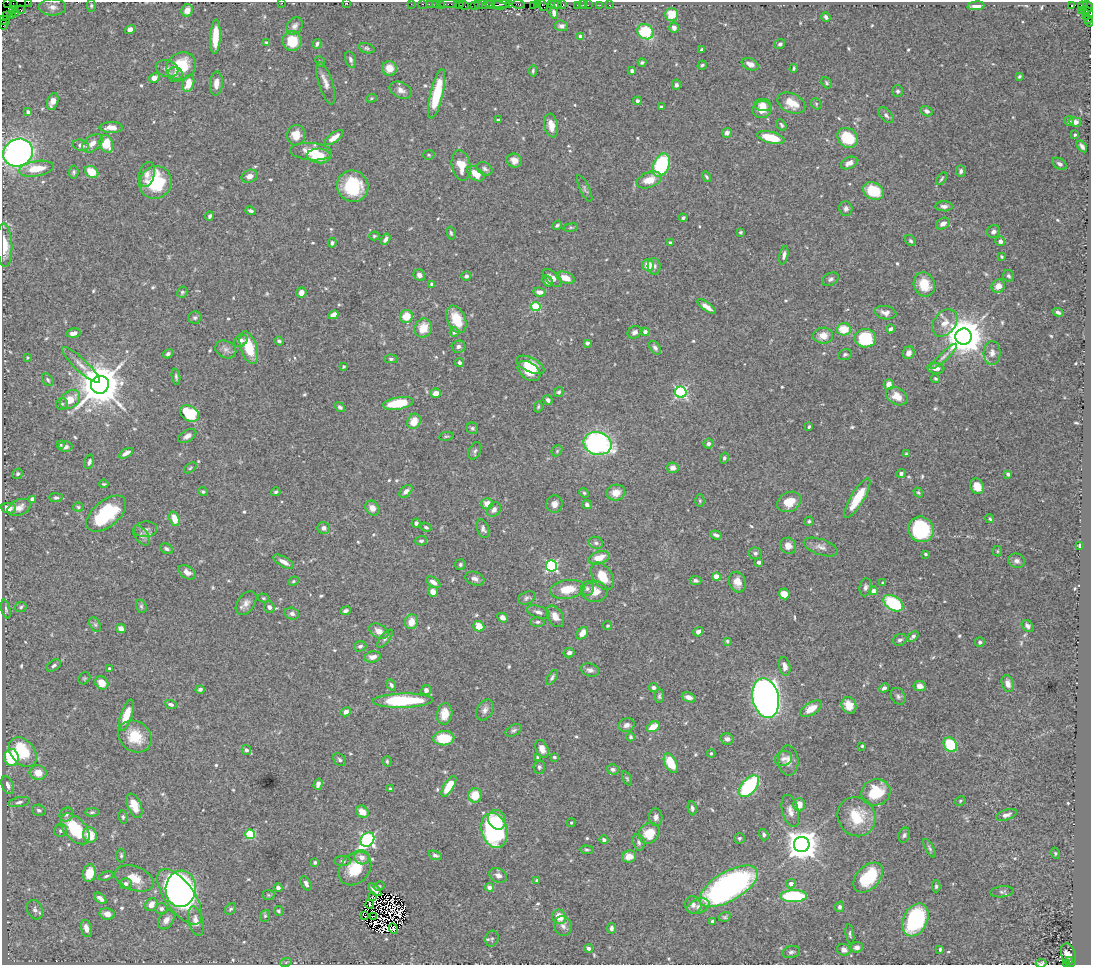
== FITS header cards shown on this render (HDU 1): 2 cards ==
NAXIS1  =                 1089
NAXIS2  =                  963

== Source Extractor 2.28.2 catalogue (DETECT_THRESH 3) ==
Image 1089 x 963 px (HDU 1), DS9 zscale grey, 1 PNG px = 1 image px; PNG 1093 x 967 px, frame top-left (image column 1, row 963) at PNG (2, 2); each listed source drawn as its Kron ellipse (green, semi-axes under 4 px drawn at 4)
Background 1.16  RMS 0.026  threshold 0.0768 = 3 sigma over >= 5 px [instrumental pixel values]
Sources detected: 629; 8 with non-positive FLUX_AUTO (blend fragments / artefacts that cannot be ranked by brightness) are neither listed nor drawn; of the other 621, the 500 brightest by FLUX_AUTO listed and drawn (121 fainter detections omitted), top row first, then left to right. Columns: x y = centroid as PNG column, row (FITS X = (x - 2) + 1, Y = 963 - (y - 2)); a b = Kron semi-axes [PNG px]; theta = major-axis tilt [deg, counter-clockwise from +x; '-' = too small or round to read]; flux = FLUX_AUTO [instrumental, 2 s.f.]
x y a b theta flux
7 2 2 2 - 9.5
29 2 4 2 - 78
282 3 2 2 - 15
347 3 2 2 - 110
13 4 4 2 - 57
411 4 2 2 - 31
423 4 3 2 - 77
429 4 2 2 - 37
435 4 2 2 - 64
440 4 2 2 - 47
448 4 9 2 0 120
482 4 3 2 - 69
501 4 9 2 -1 400
509 4 3 2 - 17
518 4 7 3 -8 260
537 4 3 2 - 84
551 4 2 2 - 110
554 4 3 2 - 87
558 4 2 2 - 70
91 5 6 4 90 2.9
459 5 2 2 - 30
464 5 6 2 -46 77
474 5 2 2 - 24
478 5 3 2 - 66
490 5 4 3 - 120
496 5 11 2 -8 370
543 5 6 3 -54 120
563 5 4 3 - 150
578 5 4 3 - 160
583 5 2 2 - 18
588 5 2 2 - 42
600 5 2 2 - 20
609 5 2 2 - 12
1071 5 4 2 - 400
534 6 4 3 - 140
976 6 8 4 6 13
1083 6 5 3 - 36
1088 6 6 3 -51 63
53 7 13 8 -1 11
13 9 3 2 - 43
21 10 4 3 - 72
187 10 6 5 - 12
1081 11 4 2 - 76
1088 12 7 3 -38 130
554 13 6 3 -79 6.2
15 14 3 2 - 45
672 14 6 6 - 35
11 15 2 2 - 34
7 16 3 2 - 70
1086 16 2 2 - 33
826 17 5 3 - 4.5
1090 17 8 2 61 130
4 20 6 3 -13 110
1090 22 5 3 - 68
3 25 5 3 - 130
295 26 9 7 51 6.9
561 26 6 5 - 6
674 28 5 4 - 8.1
130 30 5 4 - 8.5
645 32 8 7 - 88
581 36 4 4 - 6.9
215 37 17 5 87 39
292 41 10 9 - 49
267 43 4 3 - 3.6
317 44 5 3 - 3.4
780 44 5 5 - 4.5
367 48 8 5 -17 3.4
702 50 4 3 - 3.1
350 59 8 5 -73 5.1
320 62 5 4 - 2.7
642 62 4 3 - 2.9
750 64 9 5 -24 12
702 65 4 4 - 2.8
181 66 15 13 36 62
389 68 7 7 - 23
794 68 4 3 - 2.4
167 69 11 8 -18 9.2
533 71 5 3 - 3
632 71 4 3 - 6.5
175 74 7 7 - 5.6
1019 77 4 3 - 2.4
154 78 6 4 29 14
188 83 9 5 72 26
216 83 12 6 86 13
326 83 22 7 -72 13
827 83 6 4 -50 2.9
676 85 5 4 - 4.6
401 90 12 8 -25 9.9
898 91 6 5 - 4.1
437 94 25 6 77 81
371 98 5 4 - 2.4
637 101 4 4 - 4.4
53 102 9 5 71 16
791 103 15 9 -25 31
816 104 6 5 - 2.4
763 105 8 6 -7 16
661 107 3 3 - 3.3
762 109 9 8 - 22
927 111 6 5 - 5.4
28 112 4 3 - 4.3
886 115 9 5 -47 5.6
498 120 4 3 - 2.4
1069 121 5 4 - 2.9
1075 122 6 4 -10 12
781 125 6 4 -59 3.2
551 126 12 6 -80 18
111 127 11 5 -2 15
727 133 5 4 - 6.3
296 135 10 9 - 23
1075 135 3 3 - 2.8
334 138 11 4 35 15
771 138 14 5 -14 53
848 138 11 9 -40 73
92 143 12 7 39 14
106 144 9 6 -71 41
81 145 8 5 -14 8.1
1082 146 6 3 -53 5.8
311 152 21 8 -4 30
18 153 15 13 33 650
429 155 6 5 - 2.6
319 156 12 7 -4 50
514 160 8 7 - 13
849 163 9 5 26 11
1060 164 8 5 -33 4.9
461 165 15 9 -78 26
661 165 12 8 67 170
36 169 18 7 9 34
485 169 8 6 -30 5.2
961 171 6 4 77 5
74 172 6 5 - 3.3
92 172 7 5 -35 37
147 174 12 8 75 10
475 174 10 6 -37 26
249 176 8 6 20 11
706 177 5 3 - 2.9
941 179 7 3 52 2.6
649 180 13 7 21 28
155 182 16 16 - 91
353 186 16 15 - 84
585 189 15 4 -65 4.2
873 191 11 8 -25 55
944 206 8 5 -3 5.9
846 209 7 6 - 5.4
251 211 5 4 - 4.4
210 216 4 3 - 3.5
683 218 4 4 - 3.6
943 224 7 5 31 7.9
557 225 5 4 - 3.2
571 228 7 3 8 2.3
741 232 4 3 - 2.3
993 232 7 6 - 5.8
451 233 6 4 -75 3
374 236 5 4 - 2.3
386 239 6 4 56 5.9
911 241 6 4 -46 3.6
1000 241 5 4 - 7.7
670 242 3 3 - 2.3
332 243 4 4 - 3.8
4 245 22 8 -87 28
784 255 9 4 78 6.1
1002 257 3 3 - 2.3
648 265 6 6 - 28
654 266 8 6 -86 6
419 275 6 5 - 8.6
466 276 5 4 - 4.4
1008 276 6 5 - 3.4
553 278 11 6 -41 14
566 278 9 5 -21 22
831 279 8 6 30 4.8
547 281 6 4 -43 4.1
432 284 4 4 - 4.9
924 284 12 10 -68 37
998 286 7 6 - 13
182 292 6 5 - 3.1
539 292 6 4 -7 10
301 293 5 5 - 8.7
536 307 5 4 - 97
707 307 11 4 -36 11
1058 312 5 3 - 5.4
885 313 11 6 -9 9.6
333 315 5 4 - 13
406 316 6 6 - 34
195 317 6 6 - 3.8
456 319 14 9 -65 38
945 323 15 10 51 19
423 328 10 8 61 31
844 329 7 6 - 40
890 329 4 3 - 4.2
454 332 5 4 - 8.5
634 332 7 6 - 6.5
645 332 4 4 - 8.5
73 333 7 4 9 8.8
823 336 10 8 1 17
963 337 8 8 - 5000
865 338 10 9 - 91
241 341 7 5 31 8.3
279 341 5 4 - 4.1
587 343 4 4 - 3.6
458 346 7 6 - 6.4
249 348 17 8 -72 50
655 348 7 5 -51 5.9
226 349 11 8 -26 8.2
909 353 6 5 - 8.5
992 353 12 8 88 10
168 354 5 4 - 4.1
845 354 7 5 21 3.3
944 356 18 4 43 7.8
28 357 3 3 - 2.2
391 359 6 4 -1 3.3
459 363 4 4 - 4.2
81 365 25 6 -43 14
530 365 15 7 -25 37
344 366 3 3 - 2.5
936 368 8 5 -6 13
529 371 12 8 -36 36
176 377 8 3 -83 3.5
936 379 4 3 - 2.4
48 380 7 5 -53 3.6
889 384 5 5 - 12
100 385 9 8 - 7300
559 392 5 4 - 3.8
681 392 6 5 - 280
436 393 5 4 - 12
897 396 11 8 -32 23
70 400 11 8 39 28
548 400 5 4 - 5.6
398 403 15 6 9 70
62 404 6 5 - 3.3
340 407 5 4 - 3.9
538 407 6 3 71 2.4
189 413 10 7 -32 110
414 421 8 6 61 27
809 427 3 3 - 2.5
472 428 6 5 - 3.5
187 436 10 5 32 7.4
446 436 7 3 8 2.3
597 443 14 11 -12 420
708 444 5 5 - 4.9
60 445 3 3 - 2.6
65 447 7 5 2 6.2
475 451 9 5 66 4.1
557 451 6 5 - 2.5
126 453 8 4 30 6.8
906 454 4 4 - 2.2
724 458 5 4 - 3.6
89 462 7 4 76 4.7
190 468 7 3 37 2.3
673 468 6 5 - 10
901 473 5 4 - 4.3
18 474 5 5 - 3.1
1008 474 4 4 - 4
104 484 5 3 - 2.3
977 486 8 6 -62 23
406 491 7 5 43 7.6
203 492 5 4 - 3
276 492 5 4 - 3.3
918 492 5 4 - 2.6
584 493 5 4 - 2.4
616 493 9 8 - 21
56 498 6 4 0 3
857 498 23 6 59 54
32 499 4 4 - 5.3
700 501 6 4 -88 2.4
789 502 13 9 26 30
487 504 6 6 - 17
555 504 8 8 - 9.6
587 505 5 4 - 4.6
19 507 12 7 24 12
78 507 5 4 - 2.8
8 508 7 5 -7 13
372 508 8 6 -52 11
494 510 8 6 53 7.2
106 514 23 13 40 120
174 519 7 5 -72 21
990 519 4 4 - 3
809 521 5 4 - 3
416 523 4 4 - 5.5
426 527 5 4 - 3.1
324 528 6 6 - 8.6
146 529 11 8 5 8.4
483 529 10 6 -71 5.7
921 529 13 12 - 150
141 535 11 6 -54 7.5
716 535 6 3 -21 6.2
421 541 6 5 - 3.7
596 543 7 6 - 4.4
1079 545 4 3 - 2.4
788 546 8 8 - 13
821 547 18 7 -19 11
167 549 7 5 -25 4
997 551 5 5 - 2.3
755 553 7 6 - 4.2
925 554 3 3 - 2.9
599 558 11 6 20 26
1017 561 8 7 - 6
283 562 11 5 -30 11
759 562 3 3 - 7.5
460 565 5 5 - 3.1
552 566 5 5 - 250
187 572 9 6 -32 11
602 576 15 9 -57 34
716 577 4 4 - 27
475 579 10 6 -20 7
695 580 6 4 -5 4.7
293 581 5 4 - 2.5
433 582 8 4 -34 9.7
737 582 10 8 -70 16
883 583 4 3 - 2.8
866 587 9 6 81 6.4
567 589 17 9 9 37
587 589 7 6 - 5.3
595 591 13 10 0 25
874 591 4 4 - 16
433 592 5 5 - 15
784 594 5 5 - 22
263 598 5 4 - 2.3
527 598 9 6 24 4.3
246 603 13 8 54 11
893 603 11 7 -32 120
141 606 7 5 -74 3
21 607 6 5 - 3
269 607 6 5 - 7.2
6 609 10 4 -77 3.6
345 611 5 4 - 4.8
538 612 12 6 -18 7.4
292 614 7 6 - 6.4
555 616 12 7 -57 15
503 618 5 4 - 9.5
411 622 7 6 - 22
537 622 7 5 2 3.8
95 625 8 5 -62 3.6
479 626 6 5 - 22
608 626 4 4 - 2.5
1028 626 7 5 -46 5.7
121 628 5 4 - 10
379 631 10 7 -27 13
698 632 5 4 - 7.7
582 633 7 5 49 20
913 636 6 4 41 4.7
385 639 11 4 52 4.6
900 640 7 5 27 4.9
727 641 4 3 - 2.5
980 642 5 5 - 4.3
360 646 6 5 - 4
569 653 5 4 - 6.6
373 657 8 5 8 10
54 665 8 5 34 4.2
785 666 9 5 -78 10
109 669 3 3 - 2.8
590 670 9 6 -18 6.8
552 677 8 4 58 3.8
84 678 6 5 - 2.4
102 683 7 6 - 22
1008 684 9 6 -74 12
391 685 6 4 -59 4
920 686 6 5 - 9.4
653 687 5 4 - 4.7
884 688 5 3 - 5.7
200 689 4 4 - 4.8
426 690 5 5 - 7.4
659 696 7 4 88 3.4
898 696 9 6 -61 5.2
689 697 7 4 -20 9.7
766 698 20 13 -78 1600
403 701 30 7 2 130
171 704 6 4 -20 4.9
849 705 8 7 - 24
811 709 12 6 32 23
485 710 11 8 59 8.2
346 712 5 4 - 8
445 714 10 7 82 24
126 715 16 5 71 34
627 725 8 6 14 7.2
653 727 7 4 31 28
514 730 9 5 26 4
135 737 18 14 -37 46
631 737 4 4 - 3.1
444 738 10 7 1 53
727 739 7 5 -11 5.8
950 745 8 6 -53 87
862 746 3 3 - 2.9
542 749 9 6 -67 12
246 750 5 4 - 4.6
23 752 17 12 -50 84
711 753 4 3 - 2.2
12 757 8 7 - 120
537 757 3 3 - 2.4
554 757 4 3 - 2.9
783 759 9 7 26 7.6
340 760 7 5 -46 4.1
387 761 5 4 - 2.7
788 761 15 10 -88 13
671 763 10 6 -64 43
539 767 7 5 76 3.4
613 769 6 5 - 4.4
38 773 8 7 - 20
627 778 7 4 -64 2.4
318 784 6 4 73 9.1
7 785 9 5 -67 8.2
449 786 12 5 58 40
749 786 13 7 48 150
391 789 3 3 - 5.8
876 792 15 13 19 62
475 795 7 6 - 38
960 801 5 4 - 2.4
19 802 11 5 10 5.1
799 804 7 6 - 20
134 806 13 7 -67 28
692 808 7 4 -82 4
39 810 7 5 -19 4.2
790 811 16 8 -75 13
92 812 7 4 2 3
362 812 7 5 -44 20
66 815 7 6 - 5.2
1006 815 11 5 17 7.3
123 817 6 4 -82 3.5
656 817 9 6 -85 7
857 817 20 18 -58 56
497 820 10 8 -65 21
571 823 4 4 - 2.3
75 829 18 10 -48 82
494 830 18 12 -73 260
61 831 6 6 - 4.7
649 833 11 9 45 32
250 834 5 4 - 110
764 834 6 4 -70 4
90 835 8 6 -69 32
904 835 8 5 70 4.2
739 838 5 5 - 3.1
367 840 8 6 49 420
604 840 4 4 - 5.2
639 842 8 6 -77 4.9
802 845 8 7 - 3100
930 848 10 4 -59 3.8
587 850 7 4 -4 2.9
1055 853 5 4 - 2.5
121 855 7 4 -90 3.1
435 855 6 4 -21 4.6
629 856 7 6 - 19
362 857 7 7 - 12
342 861 8 5 -1 4.2
315 862 4 3 - 3
355 868 18 14 48 56
89 873 9 6 78 28
498 875 9 6 -29 7.9
106 876 7 4 17 3.4
868 877 17 11 46 86
134 878 20 12 -21 30
537 880 4 3 - 2.6
306 883 7 5 -61 6.5
126 884 6 5 - 6.7
791 884 5 4 - 9.8
379 886 6 4 29 2.4
729 886 33 14 30 610
936 886 6 4 -90 3.5
489 887 4 4 - 8.3
278 888 4 4 - 6.6
181 889 18 15 84 350
375 890 8 4 -43 6.8
1002 892 12 5 6 4.8
268 895 6 5 - 2.3
794 896 13 6 1 160
180 897 33 14 -54 510
373 897 3 2 - 3
100 898 7 4 -39 8.5
151 904 7 5 55 14
370 904 4 2 - 2.6
693 905 9 8 - 8
699 906 11 7 21 8.4
840 907 5 4 - 4.3
161 909 6 5 - 5.3
230 909 6 5 - 3.1
35 910 10 7 -63 6.3
278 911 5 4 - 2.9
107 914 8 5 -10 11
265 916 6 5 - 2.9
364 916 3 2 - 4.1
374 916 2 2 - 2.5
559 917 7 6 - 25
725 917 6 4 20 2.8
166 920 10 7 54 11
915 920 17 12 64 170
196 921 15 7 -75 13
713 921 4 3 - 5.6
563 926 10 8 -70 9.3
611 928 5 4 - 6.3
86 929 9 5 -74 13
393 929 5 3 - 2.5
850 934 10 4 -81 3.3
492 939 8 6 72 4.1
857 947 6 5 - 8.8
589 948 4 4 - 4.9
940 949 4 3 - 2.8
844 950 7 5 -21 9.6
791 952 9 6 11 5.4
1069 955 12 7 -73 16
1070 961 4 2 - 210
286 962 6 3 19 2.2
1041 963 5 2 - 2.5
1067 963 3 3 - 170
At the frame edge (FLAGS 8, measured only in part): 14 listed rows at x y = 7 2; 29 2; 282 3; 347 3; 13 4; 1088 6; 1090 17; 4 20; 1090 22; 3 25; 18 153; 4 245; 1041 963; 1067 963
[121 fainter detections neither listed nor drawn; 8 non-positive-flux detections neither listed nor drawn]